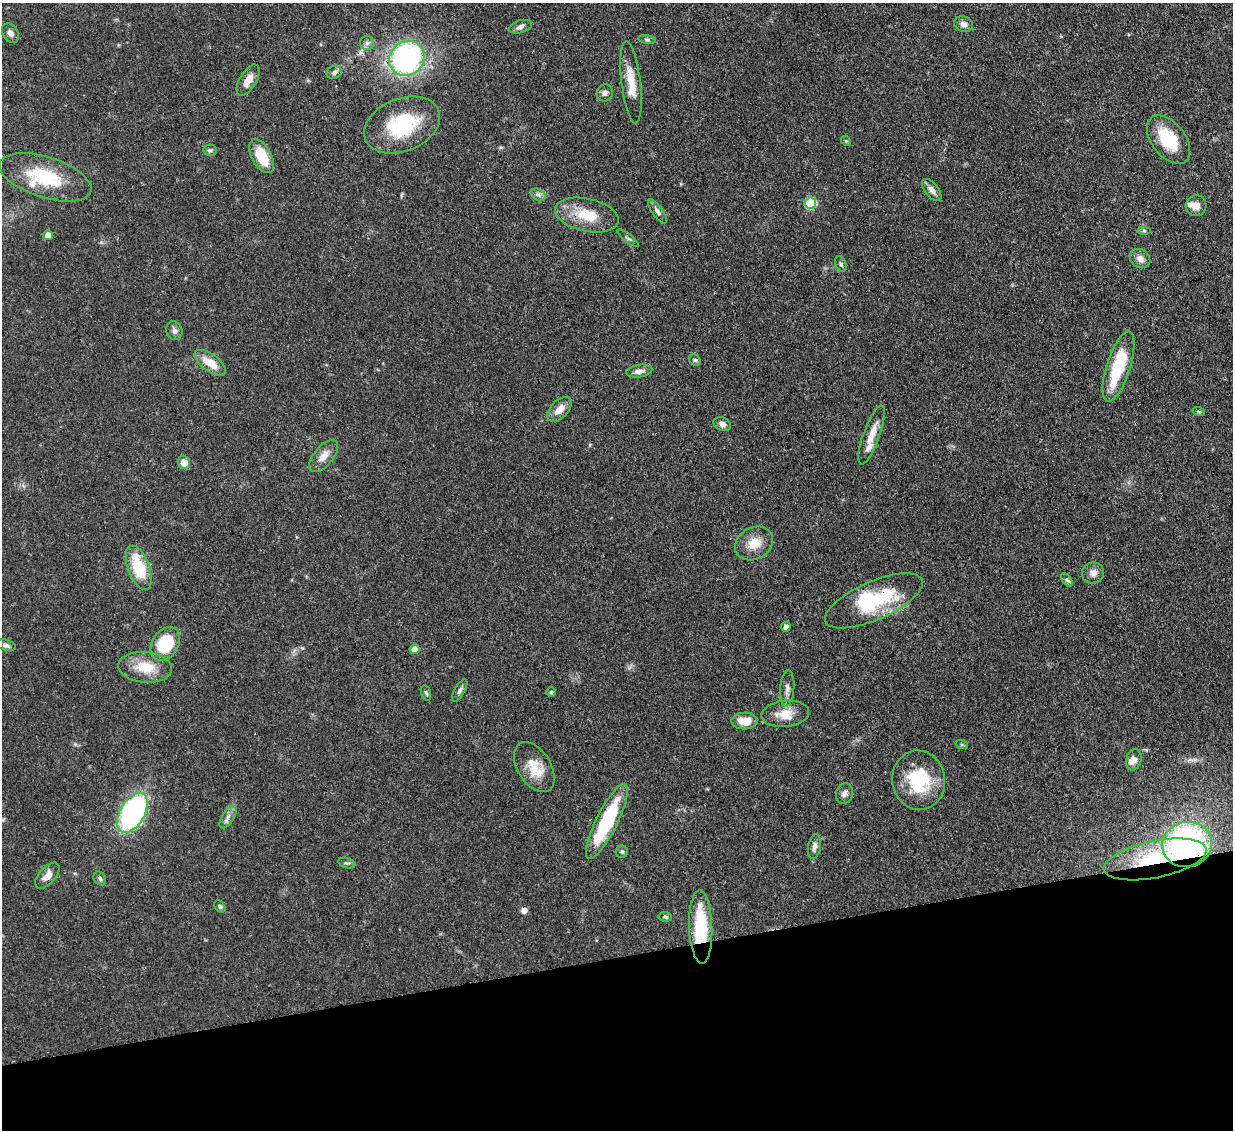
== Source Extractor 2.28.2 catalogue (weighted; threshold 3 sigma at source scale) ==
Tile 14 of 4 x 4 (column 2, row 4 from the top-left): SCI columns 1311-2541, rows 214-1341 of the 5081 x 5061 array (HDU 1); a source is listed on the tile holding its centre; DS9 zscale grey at full resolution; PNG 1235 x 1132 px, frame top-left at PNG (2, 3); each listed source drawn as its Kron ellipse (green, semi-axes under 4 px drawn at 4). Shown black and unused: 15% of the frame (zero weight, under 3 of 4 exposures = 9% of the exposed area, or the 3 px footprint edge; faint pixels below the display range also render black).
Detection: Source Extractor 2.28.2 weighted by HDU 2 'WHT'; one run over the whole footprint, this tile lists its part. Background 0.0967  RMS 0.0047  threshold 0.021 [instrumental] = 3 sigma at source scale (4.5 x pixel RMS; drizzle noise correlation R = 1.50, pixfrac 1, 0.05/0.05 arcsec/px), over >= 5 px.
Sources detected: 78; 1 inside a brighter object's white glare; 1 cosmic-ray / hot-pixel residue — neither listed nor drawn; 4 inside a brighter listed object's ellipse — not listed separately; the other 72 listed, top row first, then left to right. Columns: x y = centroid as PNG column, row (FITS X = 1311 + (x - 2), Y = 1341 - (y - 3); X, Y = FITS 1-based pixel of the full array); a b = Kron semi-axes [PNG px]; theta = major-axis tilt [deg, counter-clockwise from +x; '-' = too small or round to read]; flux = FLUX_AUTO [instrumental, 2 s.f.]
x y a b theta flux
963 24 9 7 -22 2.4
520 27 12 6 17 1.9
10 33 10 7 -55 2.1
647 39 8 4 -8 1
367 43 7 7 - 1.5
407 58 18 17 - 98
334 72 7 6 - 1.5
248 80 17 8 59 4.7
631 82 41 9 -83 10
605 93 8 8 - 1.7
402 125 39 26 22 33
1169 140 28 16 -52 19
846 141 5 4 - 0.61
210 150 7 5 -2 0.91
262 156 18 9 -62 13
45 177 48 20 -17 26
932 190 13 6 -51 2.5
538 195 8 5 -31 1.3
810 203 5 5 - 32
1196 206 10 10 - 3.6
657 211 14 5 -54 1.8
587 215 32 16 -12 15
1144 231 6 4 -2 0.77
48 235 5 5 - 4.7
628 238 13 3 -38 0.96
1140 258 11 9 -37 3
841 264 8 5 -67 1.1
174 330 9 8 - 1.7
695 360 6 5 - 0.84
210 363 18 8 -36 7.9
1118 367 37 12 72 25
639 371 13 6 9 2.7
559 409 15 8 46 4.8
1199 412 6 4 -19 0.63
722 424 9 6 -23 2.1
871 435 31 8 70 7.5
324 456 19 9 50 5
184 462 7 6 - 4.7
754 543 20 16 29 8.2
139 568 23 10 -70 21
1093 573 11 10 - 3.1
1067 580 8 4 -53 0.97
874 601 53 19 23 35
786 627 5 4 - 2.5
165 644 18 13 57 24
6 645 10 5 -15 1.3
414 649 5 4 - 4.5
145 667 27 15 -5 13
787 688 18 7 85 2.7
460 690 12 5 60 1.5
551 692 5 4 - 0.69
426 693 8 4 -73 0.95
785 714 24 13 6 7.8
744 721 13 8 -1 7.3
962 745 6 4 -19 0.62
1134 760 11 7 77 3.1
534 767 27 16 -58 10
919 780 29 26 -81 28
844 794 10 8 71 2.3
132 813 22 12 60 100
228 817 12 6 58 2.3
607 821 41 10 64 39
1187 844 25 22 14 120
815 846 12 6 79 2.2
622 852 6 6 - 0.88
1155 859 52 18 12 36
347 863 9 5 -14 1
47 876 16 8 48 3.9
100 879 7 5 -60 1.2
220 906 7 4 -50 0.86
665 917 7 5 -9 0.95
701 927 37 11 -88 27
Overlapping masked pixels (flux is a lower limit): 4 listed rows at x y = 874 601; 1187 844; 1155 859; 701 927